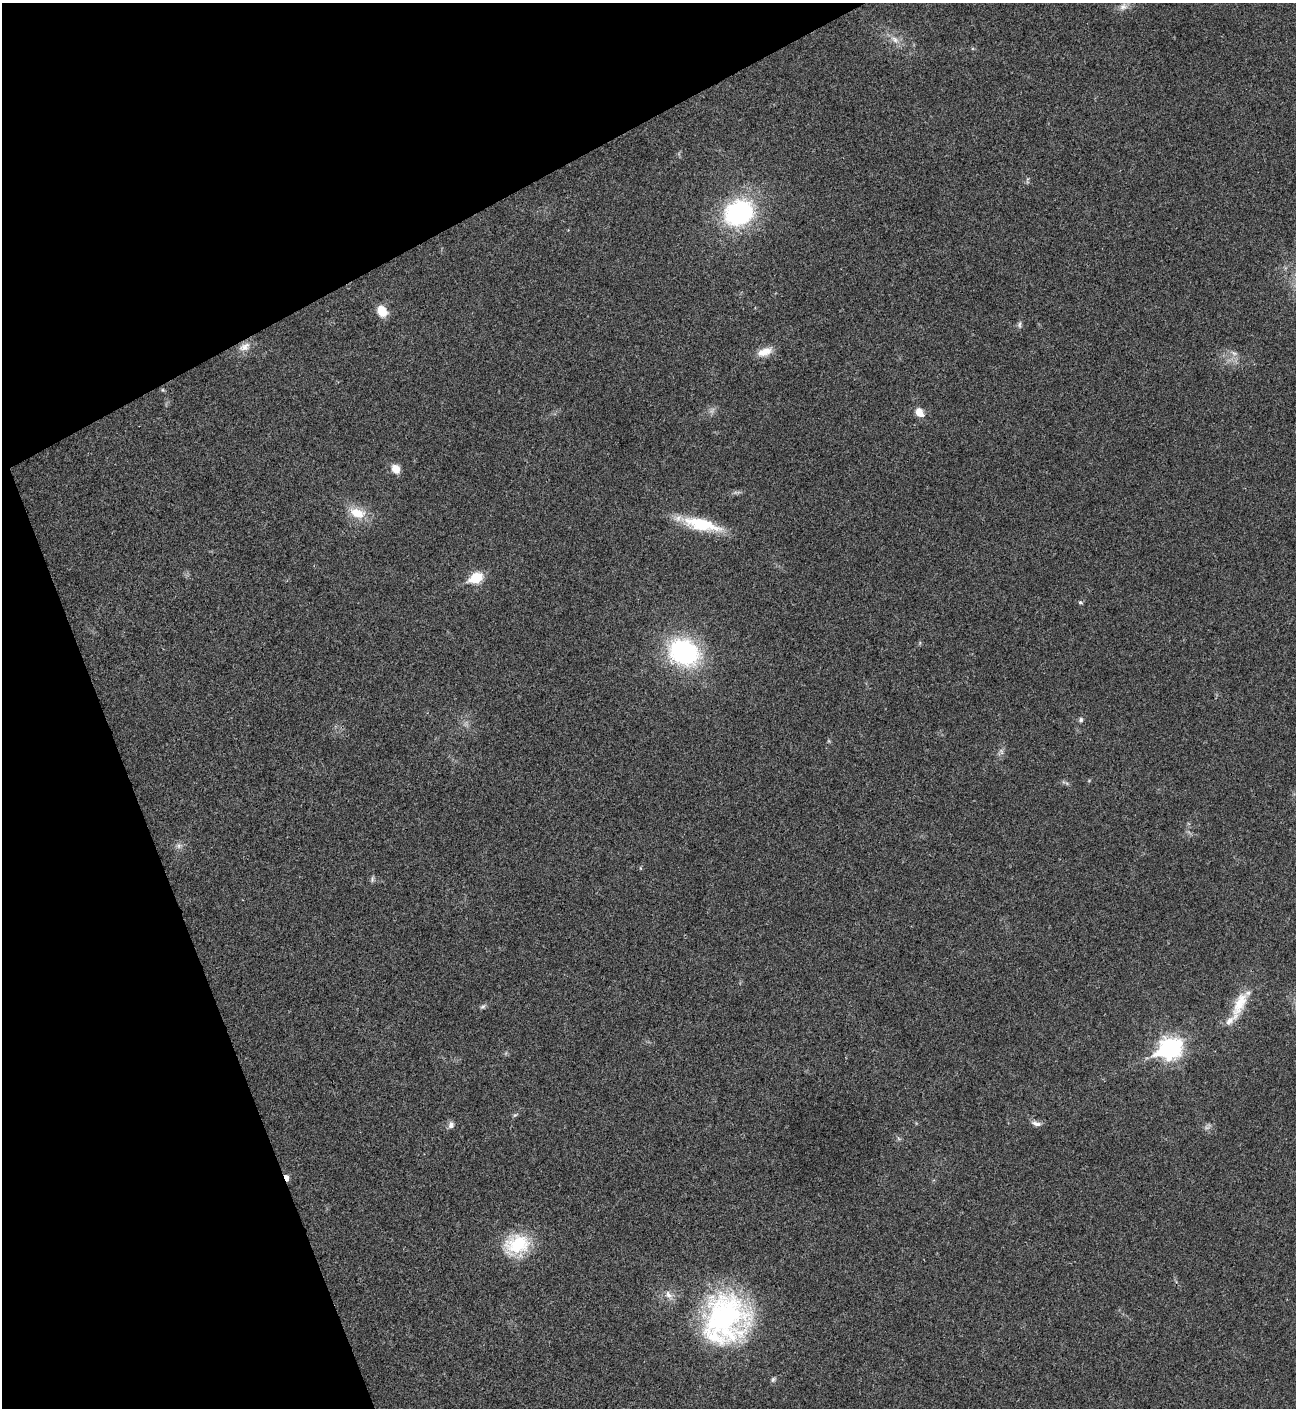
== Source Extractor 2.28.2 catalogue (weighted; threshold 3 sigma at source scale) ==
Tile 5 of 4 x 4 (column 1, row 2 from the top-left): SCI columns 288-1581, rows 2813-4218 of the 5617 x 5629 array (HDU 1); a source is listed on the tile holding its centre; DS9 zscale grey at full resolution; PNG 1298 x 1410 px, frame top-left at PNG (2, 3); no overlay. Shown black and unused: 21% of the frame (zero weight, under 3 of 4 exposures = <1% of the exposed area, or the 3 px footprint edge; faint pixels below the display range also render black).
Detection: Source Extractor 2.28.2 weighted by HDU 2 'WHT'; one run over the whole footprint, this tile lists its part. Background 0.0203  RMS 0.004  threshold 0.0181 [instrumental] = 3 sigma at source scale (4.5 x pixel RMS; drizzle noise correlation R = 1.50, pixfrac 1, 0.05/0.05 arcsec/px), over >= 5 px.
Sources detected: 34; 1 too faint to see at this stretch — not listed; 1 inside a brighter listed object's ellipse — not listed separately; the other 32 listed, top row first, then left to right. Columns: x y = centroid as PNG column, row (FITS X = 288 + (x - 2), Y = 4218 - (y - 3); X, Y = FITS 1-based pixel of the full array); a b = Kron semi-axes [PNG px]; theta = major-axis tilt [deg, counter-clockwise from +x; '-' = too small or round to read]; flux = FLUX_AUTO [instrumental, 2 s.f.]
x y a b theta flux
1123 7 12 9 28 2.5
895 40 15 8 -41 3.2
739 213 25 21 30 62
382 311 14 11 -58 5.3
1019 325 11 5 86 1
244 347 18 10 26 3.9
765 352 20 10 19 5
1234 353 11 6 -22 1.6
162 390 6 4 -89 0.47
919 412 12 8 -57 3.8
396 469 9 8 - 4.5
357 513 23 13 -19 8.4
700 524 51 13 -14 19
476 578 7 6 - 29
1080 602 6 5 - 0.66
684 652 28 22 -30 62
1081 720 7 6 - 0.97
1001 751 11 4 -64 1.1
179 846 8 8 - 1.5
640 868 5 3 - 0.39
372 879 9 5 78 0.82
1240 1004 38 14 65 11
483 1007 9 5 44 0.87
1170 1048 10 8 23 220
515 1115 7 4 43 0.65
1036 1123 14 6 -15 1.9
451 1125 9 8 - 1.6
286 1178 6 4 -66 3.7
517 1244 32 24 18 20
669 1295 14 8 -55 3
725 1319 60 52 68 85
773 1379 7 5 73 0.85
Overlapping masked pixels (flux is a lower limit): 1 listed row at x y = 286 1178